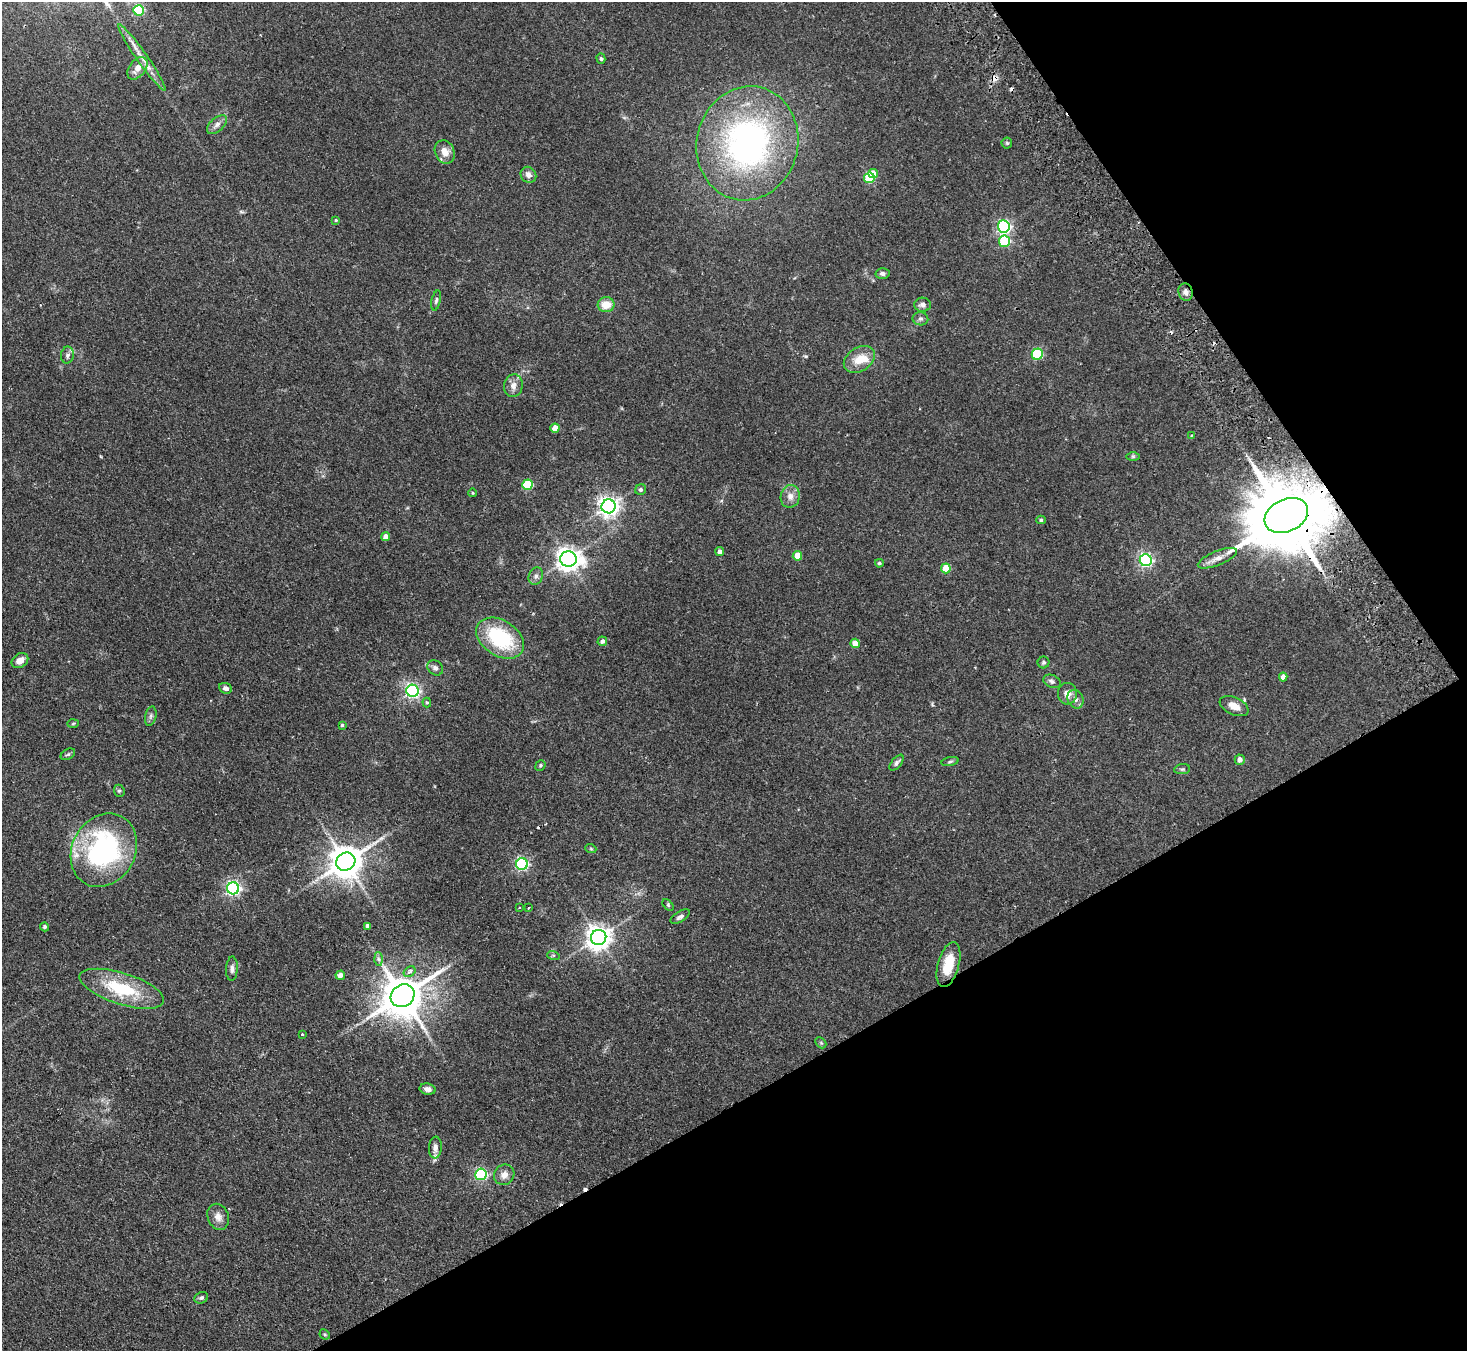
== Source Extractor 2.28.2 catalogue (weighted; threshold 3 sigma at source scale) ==
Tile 12 of 4 x 4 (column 4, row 3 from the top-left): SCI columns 4446-5910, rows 1681-3029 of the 5961 x 5922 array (HDU 1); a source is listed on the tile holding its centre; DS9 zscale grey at full resolution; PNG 1469 x 1353 px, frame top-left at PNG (2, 2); each listed source drawn as its Kron ellipse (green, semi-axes under 4 px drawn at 4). Shown black and unused: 28% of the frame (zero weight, under 2 of 3 exposures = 3% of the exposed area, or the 3 px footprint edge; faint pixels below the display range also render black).
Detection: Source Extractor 2.28.2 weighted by HDU 2 'WHT'; one run over the whole footprint, this tile lists its part. Background 0.0752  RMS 0.0056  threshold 0.0251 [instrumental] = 3 sigma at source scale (4.5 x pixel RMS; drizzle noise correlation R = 1.50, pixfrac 1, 0.05/0.05 arcsec/px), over >= 5 px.
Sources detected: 105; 6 cosmic-ray / hot-pixel residue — neither listed nor drawn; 3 inside a brighter listed object's ellipse — not listed separately; the other 96 listed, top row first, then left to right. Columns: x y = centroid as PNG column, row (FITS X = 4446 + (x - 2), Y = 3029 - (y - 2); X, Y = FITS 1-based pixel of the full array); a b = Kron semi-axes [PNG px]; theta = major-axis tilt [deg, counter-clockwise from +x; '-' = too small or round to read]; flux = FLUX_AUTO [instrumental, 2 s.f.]
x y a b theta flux
139 10 5 5 - 32
142 58 40 5 -55 6.9
601 59 5 4 - 0.89
137 68 13 8 52 4.4
217 125 12 6 42 2.6
747 143 57 50 76 160
1007 143 5 5 - 0.76
445 152 12 9 -66 5.2
873 173 5 4 - 5.6
528 175 8 7 - 3
869 178 5 5 - 32
336 220 4 3 - 0.55
1004 226 6 6 - 120
1004 241 6 5 - 33
882 273 7 5 -2 1.5
1186 292 9 7 -75 2.2
436 300 10 4 77 1.2
606 305 8 7 - 7.6
923 305 8 7 - 2.2
920 319 8 6 -12 1.4
1037 354 5 5 - 44
67 355 8 6 79 1.8
859 360 17 12 33 8.4
513 386 11 9 80 3.7
555 428 4 4 - 7.1
1191 436 4 2 - 0.46
1133 456 6 4 0 0.81
528 485 5 5 - 34
641 490 5 5 - 1.3
473 493 4 3 - 0.4
790 496 11 9 79 3.8
609 506 7 7 - 310
1286 515 23 16 25 7100
1041 520 4 4 - 0.76
386 537 4 4 - 4.4
720 552 4 4 - 2.2
797 556 5 4 - 8.2
1217 558 21 7 22 4.2
568 559 8 7 - 420
1146 560 6 6 - 110
879 563 4 4 - 0.92
946 568 5 5 - 13
536 576 9 7 66 1.8
500 638 26 17 -33 40
602 641 5 4 - 1.8
855 643 4 4 - 7.1
20 661 9 6 33 4.9
1044 662 6 6 - 0.98
435 668 8 7 - 1.7
1283 677 4 4 - 3.2
1052 681 9 6 -22 1.6
225 688 7 5 -24 1.8
413 691 6 6 - 120
1067 694 11 9 -87 4.3
1075 699 9 7 -66 2.7
427 702 5 4 - 0.68
1234 706 15 8 -24 4.9
151 716 10 5 77 1.4
73 723 6 4 2 0.72
342 725 4 3 - 0.82
68 754 8 5 29 0.92
1240 760 5 5 - 3
950 762 9 3 11 0.92
897 763 9 5 51 1.3
540 765 6 4 49 0.76
1182 769 8 5 7 0.93
119 791 6 5 - 0.88
591 849 5 3 - 0.53
104 850 38 32 62 94
346 862 10 8 34 1100
522 864 6 6 - 90
233 888 6 6 - 130
668 905 7 4 -46 0.76
519 908 3 3 - 0.92
528 908 2 2 - 0.59
680 917 11 5 32 1.9
368 926 4 4 - 2
45 927 4 4 - 0.97
599 937 7 7 - 520
553 955 6 4 -17 0.75
378 959 6 4 -88 1.1
948 965 23 10 74 14
232 969 12 6 87 2.1
410 972 6 4 35 2.4
340 975 5 4 - 2.7
122 989 44 15 -18 32
403 996 12 10 35 1800
302 1034 3 3 - 0.88
821 1043 6 4 -44 0.78
428 1089 8 5 -10 2.4
435 1147 11 6 85 2.4
481 1174 6 5 - 68
504 1175 10 10 - 3.6
218 1217 13 10 -68 3.8
201 1298 7 5 24 1.1
325 1334 5 4 - 0.74
Overlapping masked pixels (flux is a lower limit): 2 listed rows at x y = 1186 292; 1286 515